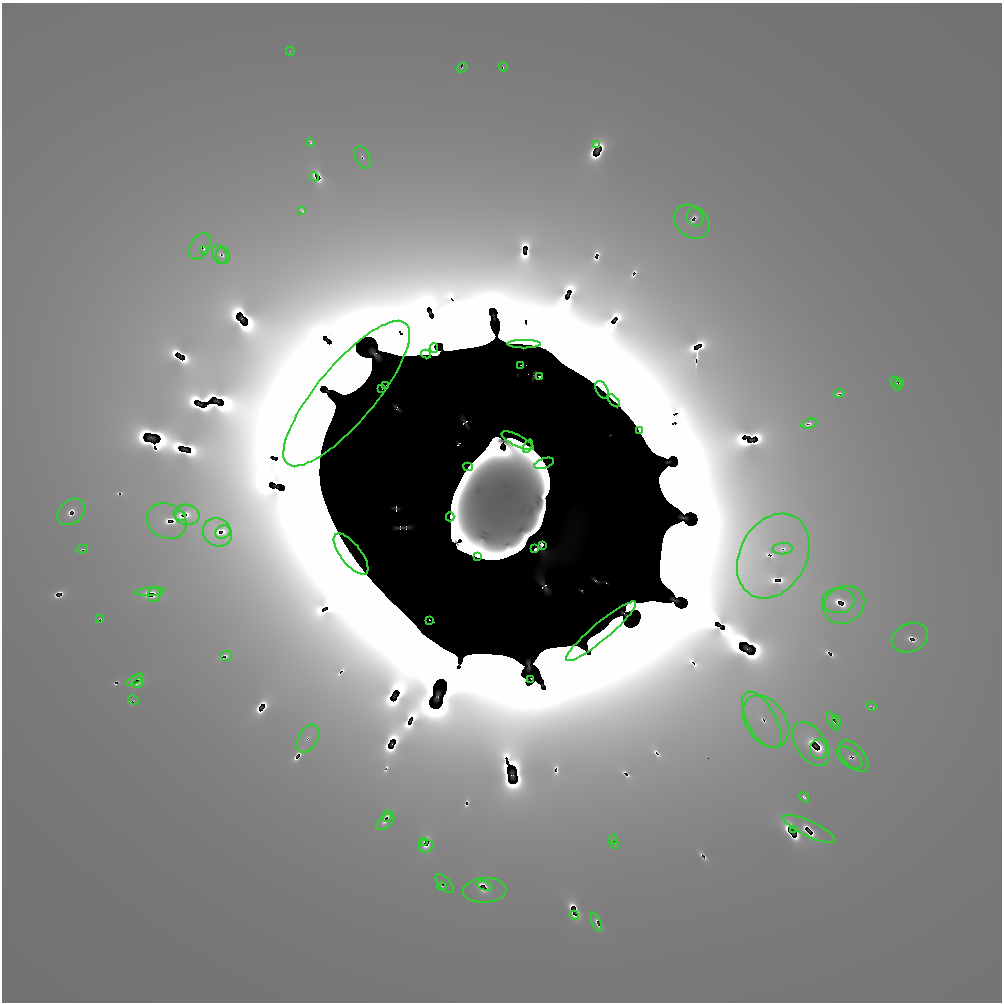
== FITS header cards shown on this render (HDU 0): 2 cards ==
NAXIS1  =                 1000 / length of data axis 1
NAXIS2  =                 1000 / length of data axis 2

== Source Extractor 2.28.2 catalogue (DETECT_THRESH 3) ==
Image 1000 x 1000 px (HDU 0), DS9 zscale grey, 1 PNG px = 1 image px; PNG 1004 x 1004 px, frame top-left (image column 1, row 1000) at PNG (2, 3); each listed source drawn as its Kron ellipse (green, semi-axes under 4 px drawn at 4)
Background 2.03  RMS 0.12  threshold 0.354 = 3 sigma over >= 5 px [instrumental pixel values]
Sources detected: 160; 75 with non-positive FLUX_AUTO (blend fragments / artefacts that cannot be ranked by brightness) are neither listed nor drawn; the other 85 listed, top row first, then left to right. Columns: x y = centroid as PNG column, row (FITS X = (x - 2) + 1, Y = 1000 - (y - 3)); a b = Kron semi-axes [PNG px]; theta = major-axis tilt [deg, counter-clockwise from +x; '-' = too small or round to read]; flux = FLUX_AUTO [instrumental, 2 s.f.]
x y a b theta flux
290 51 4 2 - 1.0e+01
503 67 4 2 - 2.8e+00
462 68 6 3 34 4.6e+00
311 143 3 3 - 4.5e+02
597 145 4 3 - 2.0e+02
362 157 12 7 -64 4.4e+01
315 177 5 3 - 7.1e+01
301 210 4 3 - 3.4e+02
695 217 9 8 - 6.8e+01
692 222 19 15 -37 7.4e+01
200 246 14 9 58 3.8e+01
203 249 4 3 - 6.8e+01
219 254 10 7 -72 5.1e+01
223 255 8 7 - 4.5e+01
524 344 16 4 0 5.8e+04
434 348 4 3 - 7.1e+04
426 354 5 3 - 2.0e+06
520 365 3 2 - 2.3e+03
540 376 2 2 - 1.7e+03
899 383 5 3 - 1.4e+01
896 384 7 5 -60 2.3e+01
385 386 3 2 - 9.9e+02
382 389 2 2 - 2.5e+02
602 390 9 5 -61 5.4e+04
839 393 5 3 - 1.8e+02
347 394 92 29 50 7.6e+05
614 401 8 3 -46 6.0e+05
809 424 8 5 15 1.8e+02
639 431 3 3 - 4.1e+04
518 441 18 5 -26 1.7e+03
528 446 7 4 64 3.0e+03
544 463 10 5 19 6.3e+03
468 467 5 4 - 1.7e+04
71 512 15 11 42 1.7e+02
187 515 13 10 -11 2.4e+02
181 516 5 5 - 3.1e+02
450 517 4 3 - 2.3e+04
167 521 20 17 -26 9.8e+01
217 532 15 13 -38 1.0e+02
223 532 8 6 28 2.2e+02
543 545 3 3 - 3.2e+03
82 549 6 3 13 2.5e+01
535 549 4 4 - 1.9e+03
783 549 10 5 3 9.4e+01
351 554 25 10 -52 1.4e+04
773 556 45 33 61 1.2e+02
477 557 3 3 - 1.1e+04
150 592 14 4 4 6.9e+01
154 595 7 6 - 2.6e+01
838 601 16 12 3 3.3e+02
844 605 21 18 32 1.5e+02
99 619 4 3 - 1.1e+02
429 620 3 2 - 4.1e+03
601 631 45 8 40 1.4e+04
910 638 19 14 24 9.7e+01
226 656 5 5 - 1.6e+00
531 679 2 2 - 1.7e+03
135 680 9 4 32 1.7e+02
138 683 5 3 - 5.0e+02
133 700 6 3 -29 2.2e-01
871 706 5 3 - 6.0e+01
762 720 31 14 -61 3.2e+02
766 721 29 19 -55 3.9e+02
833 721 10 4 -61 4.9e+01
836 721 6 3 -70 4.2e+01
308 738 15 9 62 6.8e+01
811 744 25 14 -55 6.8e+02
818 749 10 8 88 9.7e+02
854 756 19 10 -49 1.0e+02
850 758 15 8 -38 1.0e+02
804 797 6 3 -48 9.1e+01
387 816 6 4 53 2.1e+02
385 822 10 6 38 1.2e+02
793 829 3 3 - 5.1e+02
809 829 28 7 -25 1.9e+02
613 840 5 3 - 6.5e+00
424 842 3 2 - 2.2e+01
615 845 4 3 - 9.6e+00
426 846 7 6 - 1.8e+02
444 883 12 5 -48 7.7e+00
442 886 5 3 - 1.1e+01
485 886 8 4 -22 9.9e+02
485 890 22 12 4 1.1e+02
574 915 4 3 - 3.4e+03
596 922 10 4 -64 1.5e+02
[75 non-positive-flux detections neither listed nor drawn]